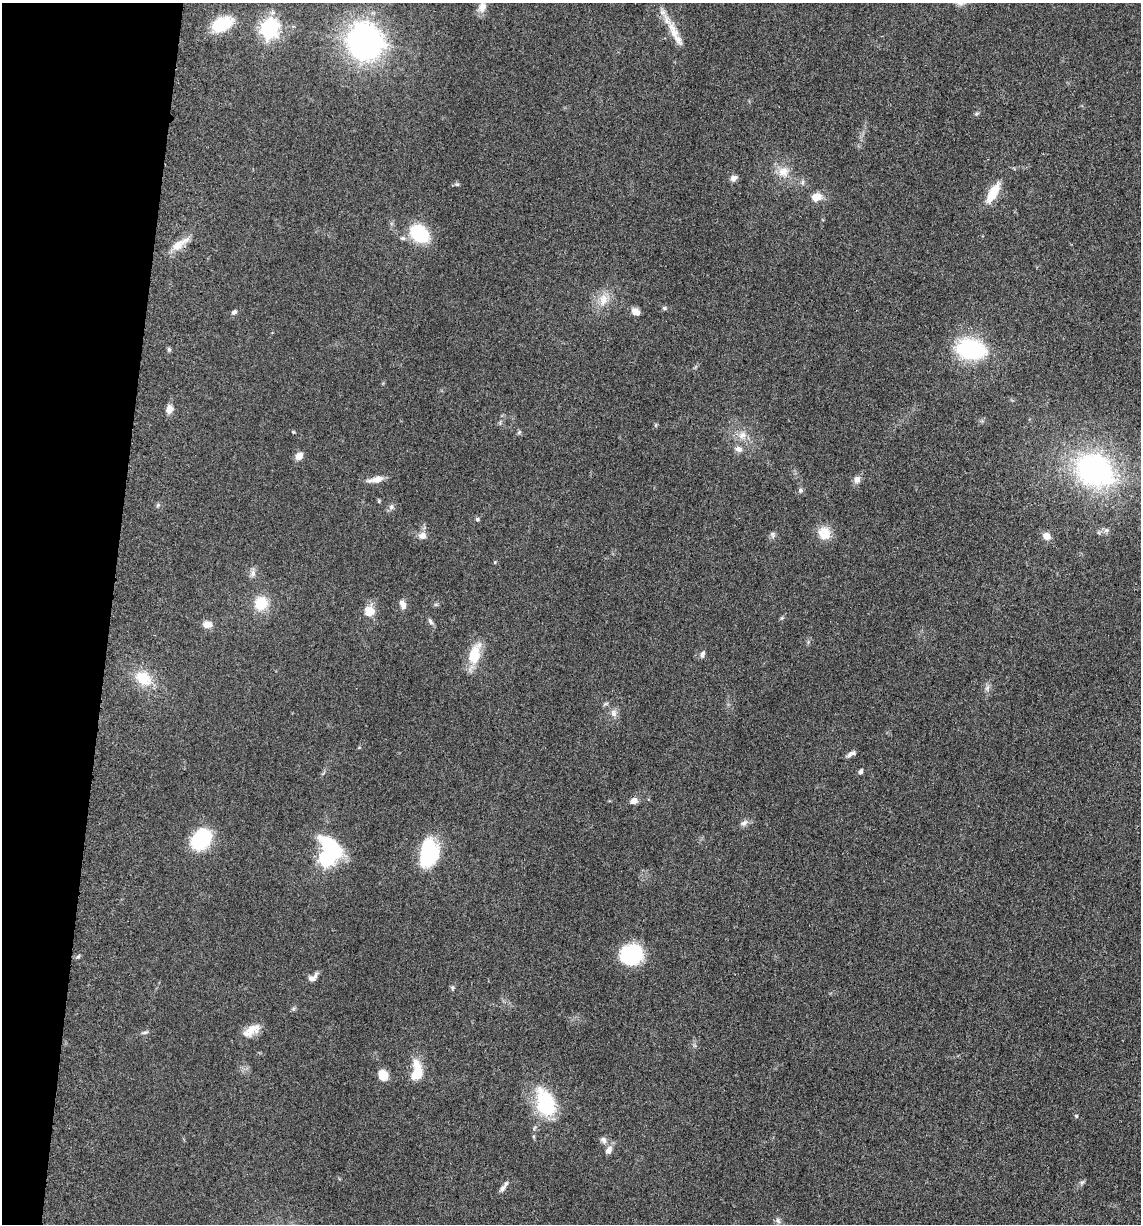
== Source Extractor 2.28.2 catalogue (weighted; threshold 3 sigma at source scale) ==
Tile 9 of 4 x 4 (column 1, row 3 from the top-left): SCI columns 247-1385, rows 1243-2464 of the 4980 x 4922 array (HDU 1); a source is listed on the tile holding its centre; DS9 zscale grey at full resolution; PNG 1143 x 1226 px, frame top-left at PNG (2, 3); no overlay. Shown black and unused: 10% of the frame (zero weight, under 3 of 5 exposures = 4% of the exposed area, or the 3 px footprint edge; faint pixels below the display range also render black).
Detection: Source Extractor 2.28.2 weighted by HDU 2 'WHT'; one run over the whole footprint, this tile lists its part. Background 0.0564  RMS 0.0058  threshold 0.0261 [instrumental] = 3 sigma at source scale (4.5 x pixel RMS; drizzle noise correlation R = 1.50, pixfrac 1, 0.05/0.05 arcsec/px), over >= 5 px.
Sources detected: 76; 1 inside a brighter listed object's ellipse — not listed separately; the other 75 listed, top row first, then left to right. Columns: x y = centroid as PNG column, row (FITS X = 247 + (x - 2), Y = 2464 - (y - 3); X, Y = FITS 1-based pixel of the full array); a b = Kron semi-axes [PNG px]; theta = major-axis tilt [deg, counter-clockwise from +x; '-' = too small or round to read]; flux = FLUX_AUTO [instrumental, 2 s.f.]
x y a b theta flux
482 7 14 10 75 4.7
221 25 24 14 23 23
269 29 7 7 - 240
673 31 29 12 -67 11
364 42 15 14 - 410
977 113 6 4 19 0.82
783 172 16 14 14 7.8
733 178 8 6 36 2.8
802 182 6 5 - 1.2
457 184 6 5 - 0.94
993 193 25 10 60 13
816 197 8 7 - 9
419 234 16 12 -39 37
402 238 8 6 -3 1.5
179 244 26 10 34 8.1
603 300 19 13 83 8.8
664 308 7 5 -16 1.1
234 312 7 5 33 1.6
636 312 11 7 -39 3.9
169 349 6 5 - 0.99
971 349 36 24 -10 47
169 409 11 8 81 3.6
656 425 6 4 88 0.75
293 432 4 4 - 0.6
519 432 7 4 46 0.89
742 435 12 10 23 4.9
738 449 10 7 -11 2.8
299 456 8 6 51 5.5
1095 470 38 30 -29 130
377 479 17 9 11 5
857 480 11 9 68 2.9
800 490 7 7 - 1.5
391 507 8 7 - 1.8
477 519 6 5 - 0.98
824 533 12 11 - 13
772 535 10 6 -84 1.6
422 536 11 9 15 3.6
1046 536 10 8 -39 4.2
253 573 10 7 82 2.5
261 603 13 12 - 16
403 604 11 7 -64 3.3
436 604 6 4 18 0.85
369 612 13 12 - 8.3
431 622 9 5 -54 1.5
207 624 11 8 -3 4.5
475 654 29 14 73 15
702 654 10 5 72 1.7
143 678 20 15 -34 16
987 687 10 3 69 1.5
614 713 11 8 -89 3
359 747 5 3 - 0.5
851 754 11 4 25 2.3
861 771 7 5 67 1.3
634 801 9 7 26 3.2
744 823 11 7 43 2.3
201 840 15 11 49 54
429 853 24 15 81 45
327 857 16 9 80 180
631 954 22 20 22 40
78 956 6 4 31 0.97
313 978 13 7 39 3.2
452 988 7 5 -89 1.1
293 1009 6 4 71 0.91
251 1030 21 12 36 8.4
145 1032 11 4 12 1.3
416 1064 18 11 -59 7.6
417 1074 12 9 38 12
383 1075 11 9 -54 7.9
545 1102 36 21 -70 35
1076 1116 5 4 - 0.77
603 1140 10 8 -58 2.4
609 1150 12 7 61 3.6
1082 1182 7 5 42 1.3
502 1188 12 6 48 2.4
778 1221 9 5 -63 1.6
Overlapping masked pixels (flux is a lower limit): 1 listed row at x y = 179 244